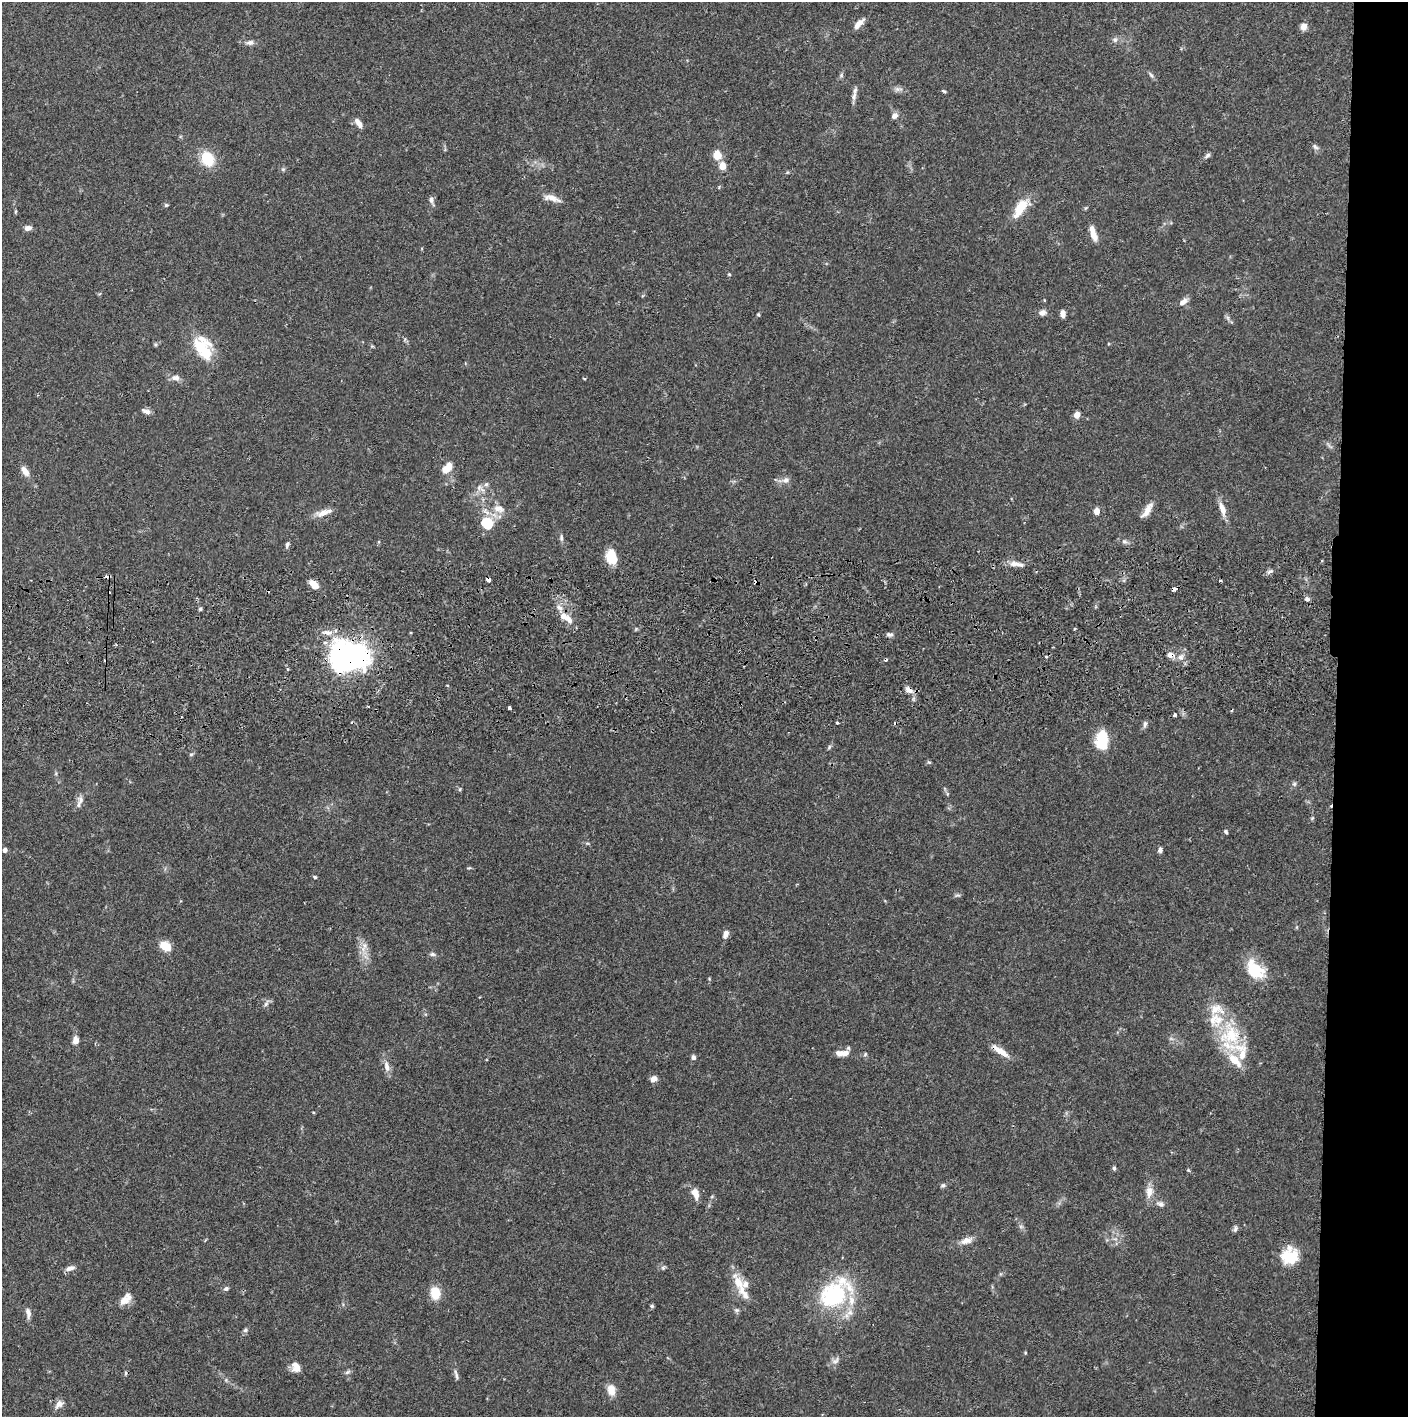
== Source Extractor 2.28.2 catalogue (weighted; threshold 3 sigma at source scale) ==
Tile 6 of 3 x 3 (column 3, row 2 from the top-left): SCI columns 2817-4222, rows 1472-2886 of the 4228 x 4358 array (HDU 1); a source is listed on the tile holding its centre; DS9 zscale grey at full resolution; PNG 1410 x 1419 px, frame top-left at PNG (2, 2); no overlay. Shown black and unused: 5% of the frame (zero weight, under 2 of 3 exposures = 3% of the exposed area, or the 3 px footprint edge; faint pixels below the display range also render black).
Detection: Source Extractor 2.28.2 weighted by HDU 2 'WHT'; one run over the whole footprint, this tile lists its part. Background 0.0682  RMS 0.0048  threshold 0.0218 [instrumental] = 3 sigma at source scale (4.5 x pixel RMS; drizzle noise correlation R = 1.50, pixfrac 1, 0.05/0.05 arcsec/px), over >= 5 px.
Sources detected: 149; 1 inside a brighter object's white glare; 12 cosmic-ray / hot-pixel residue — not listed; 13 inside a brighter listed object's ellipse — not listed separately; the other 123 listed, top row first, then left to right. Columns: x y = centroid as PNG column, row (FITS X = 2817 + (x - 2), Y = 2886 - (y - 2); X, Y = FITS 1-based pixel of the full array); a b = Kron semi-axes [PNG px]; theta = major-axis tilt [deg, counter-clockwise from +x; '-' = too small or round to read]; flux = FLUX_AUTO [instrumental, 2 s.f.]
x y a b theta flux
859 24 15 6 45 3.5
1304 27 9 7 73 2.8
1115 40 7 6 - 1.4
250 42 11 6 7 1.9
841 75 6 5 - 0.86
1151 75 9 4 -54 1.1
898 89 12 5 -5 1.8
944 91 6 4 -27 0.62
854 96 13 6 77 2.2
895 116 7 6 - 2.4
358 123 11 6 -56 3.1
1315 147 9 5 -45 1.3
717 155 7 7 - 7.9
1207 155 9 5 38 1.2
208 159 17 13 -63 13
722 166 6 6 - 6.5
283 169 6 5 - 0.76
552 198 22 8 -16 4.2
431 200 10 6 -77 1.8
166 205 5 5 - 0.67
1021 208 25 10 57 11
28 228 9 6 9 2
1093 233 19 6 -72 4.8
729 274 5 4 - 0.47
1044 300 4 3 - 0.39
1183 302 12 6 36 2.9
1042 313 9 7 15 2.2
758 314 4 3 - 0.51
1063 314 7 5 -86 3
1228 318 7 4 -72 1
372 346 4 4 - 0.51
201 347 28 19 -52 15
176 378 12 8 -4 2.6
584 379 3 2 - 0.73
146 411 11 6 -21 2
1077 415 7 6 - 3.1
447 468 12 7 46 7
25 471 13 7 -54 3.6
786 480 11 8 17 2.5
479 488 10 7 75 2.3
499 509 16 10 -19 5.4
1222 509 20 7 -74 4.6
1147 510 22 7 57 4.2
1096 511 5 4 - 6.3
322 513 20 9 14 4.6
487 523 12 10 -33 14
561 538 10 5 -85 1.2
1124 541 7 7 - 1.3
287 544 8 5 73 1.1
611 557 14 9 -77 12
1016 564 20 6 -6 3.8
1270 571 7 4 3 1.1
488 579 4 4 - 4.4
314 585 10 6 -45 6.2
1307 599 7 5 -20 1.3
200 609 5 4 - 0.72
569 619 15 8 -52 4
1074 629 4 3 - 0.54
327 632 14 7 -8 3.6
411 632 3 2 - 0.59
889 635 8 5 -12 1.2
1170 655 8 7 - 2.6
350 657 37 26 -6 130
1181 657 8 7 - 2.2
908 690 10 7 -36 2.7
368 706 3 2 - 0.41
509 708 3 3 - 1.4
1175 715 4 4 - 0.76
181 717 2 2 - 0.52
837 722 3 3 - 0.6
1145 724 9 5 82 1.5
1102 739 17 10 88 21
829 747 7 4 47 0.78
191 754 6 4 1 0.64
929 762 6 5 - 0.65
1294 784 6 5 - 0.94
460 789 6 3 72 0.58
80 800 12 8 -73 2.4
1312 818 6 4 71 0.6
1226 832 5 4 - 0.79
5 850 4 4 - 2.1
1160 850 6 5 - 1.6
315 877 5 4 - 0.73
957 895 9 4 6 0.86
726 934 8 6 70 2.8
166 946 9 7 -35 12
364 947 18 7 69 3.6
432 954 8 5 -9 1.2
1255 970 25 16 -46 17
266 1003 11 5 58 1.4
1230 1035 32 29 89 26
75 1041 7 5 82 4.3
1000 1051 25 7 -35 5.9
845 1053 10 7 20 3.1
865 1054 6 5 - 0.75
693 1057 6 5 - 1.3
387 1066 16 7 -79 3.3
653 1079 7 6 - 2.6
1114 1168 5 4 - 0.95
943 1185 7 6 - 0.95
1149 1192 15 9 80 4.7
695 1193 12 7 -69 4.7
1160 1204 12 7 -19 2
1235 1229 8 6 71 1.2
966 1240 16 8 18 3.7
1290 1257 21 18 11 13
70 1268 13 6 16 2.5
663 1268 6 5 - 0.9
738 1282 27 11 -63 8.9
226 1289 7 5 17 1.2
435 1293 12 9 -84 10
835 1294 38 26 40 49
125 1299 17 9 44 4.7
652 1306 6 5 - 0.74
736 1310 7 5 -11 0.93
28 1313 14 6 -81 2.5
245 1330 7 5 34 1.1
835 1361 13 7 38 2.2
296 1367 12 9 -77 4.3
347 1372 8 5 27 1.1
456 1375 16 4 -75 1.5
611 1390 13 9 -83 4.9
59 1404 13 8 46 2.8
Overlapping masked pixels (flux is a lower limit): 5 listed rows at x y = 488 579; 1170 655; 350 657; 908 690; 1000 1051